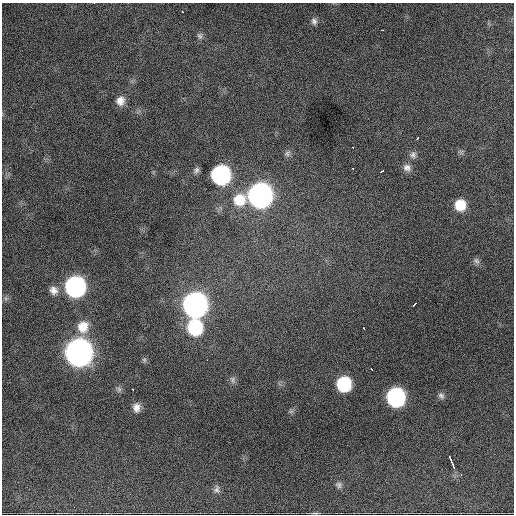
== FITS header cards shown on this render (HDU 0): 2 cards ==
NAXIS1  =                  512 / Axis length
NAXIS2  =                  512 / Axis length

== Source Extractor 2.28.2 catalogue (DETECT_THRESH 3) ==
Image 512 x 512 px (HDU 0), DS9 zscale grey, 1 PNG px = 1 image px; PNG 516 x 516 px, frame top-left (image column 1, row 512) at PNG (2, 3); no overlay
Background 1510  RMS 34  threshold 101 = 3 sigma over >= 5 px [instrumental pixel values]
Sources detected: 46; all 46 listed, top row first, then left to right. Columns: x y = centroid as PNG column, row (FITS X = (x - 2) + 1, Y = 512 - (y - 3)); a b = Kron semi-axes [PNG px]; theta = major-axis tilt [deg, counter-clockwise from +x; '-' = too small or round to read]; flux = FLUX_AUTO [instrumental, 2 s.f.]
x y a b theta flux
94 3 3 2 - 1.9e+03
183 12 3 3 - 4.8e+03
314 21 9 8 - 8.6e+03
382 30 3 2 - 3.6e+03
200 36 9 7 -77 8.1e+03
120 101 11 10 - 2.0e+04
417 138 3 3 - 5.3e+03
353 148 3 2 - 4.1e+03
287 153 10 7 51 7.1e+03
413 155 9 8 - 8.7e+03
352 168 3 2 - 3.7e+03
407 168 10 10 - 1.2e+04
196 170 9 7 66 7.4e+03
381 171 3 3 - 6.9e+03
221 175 12 11 - 5.4e+05
260 195 12 12 - 1.6e+06
239 200 15 14 - 6.0e+04
460 205 10 9 - 4.9e+04
476 261 10 6 -58 6.9e+03
75 286 12 12 - 7.7e+05
53 290 12 11 - 1.8e+04
6 298 7 6 - 5.5e+03
175 300 2 2 - 1.1e+04
414 304 5 3 - 9.2e+03
195 305 13 12 - 1.8e+06
83 327 15 14 - 4.0e+04
195 327 12 12 - 1.8e+05
364 328 3 2 - 4.6e+03
79 353 13 12 - 2.8e+06
144 360 8 5 -69 4.7e+03
207 360 2 2 - 2.7e+03
372 369 3 2 - 3.5e+03
233 380 10 7 -75 7.3e+03
344 384 11 10 - 1.6e+05
119 389 9 6 -64 6.3e+03
133 390 3 3 - 1.1e+04
441 396 9 7 -44 7.4e+03
396 397 12 11 - 4.7e+05
136 407 10 8 -88 1.6e+04
291 411 7 4 19 4.0e+03
452 463 15 3 -67 3.3e+04
461 474 3 2 - 4.0e+03
338 485 8 7 - 6.7e+03
217 489 11 8 -89 9.1e+03
74 507 3 2 - 1.7e+03
315 513 10 2 0 3.1e+03
At the frame edge (FLAGS 8, measured only in part): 1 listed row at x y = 94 3